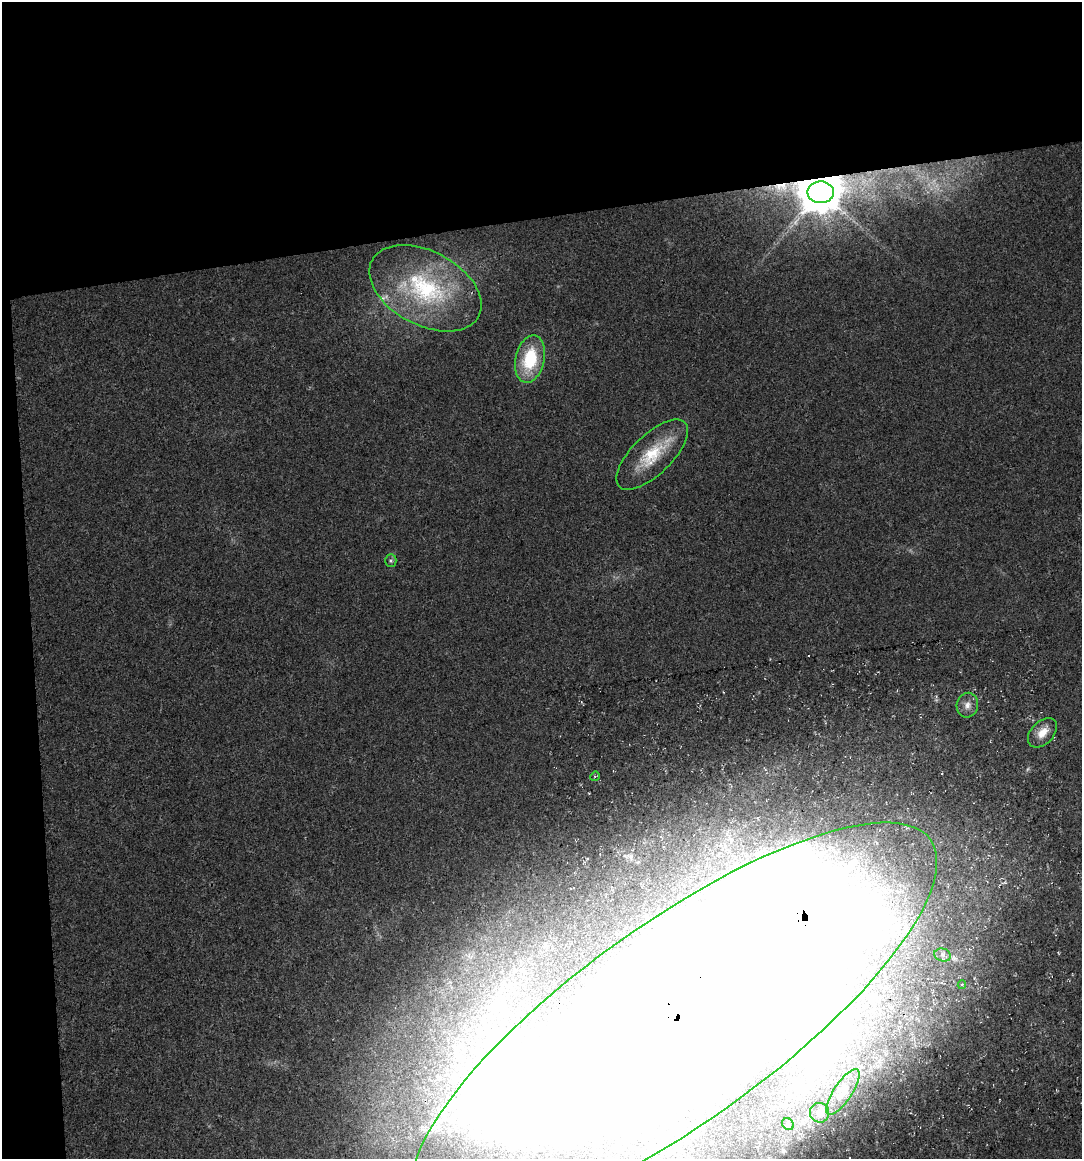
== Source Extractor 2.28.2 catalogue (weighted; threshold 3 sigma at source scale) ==
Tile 1 of 2 x 2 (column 1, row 1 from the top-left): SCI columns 28-1107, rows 1158-2314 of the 2202 x 2314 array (HDU 1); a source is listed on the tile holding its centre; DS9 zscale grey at full resolution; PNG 1084 x 1161 px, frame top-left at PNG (2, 2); each listed source drawn as its Kron ellipse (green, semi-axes under 4 px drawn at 4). Shown black and unused: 21% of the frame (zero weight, under 3 of 5 exposures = <1% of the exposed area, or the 3 px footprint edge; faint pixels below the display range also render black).
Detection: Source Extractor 2.28.2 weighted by HDU 2 'WHT'; one run over the whole footprint, this tile lists its part. Background 0.0126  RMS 0.0034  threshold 0.0154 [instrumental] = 3 sigma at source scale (4.5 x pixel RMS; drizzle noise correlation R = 1.50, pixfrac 1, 0.0396/0.0396 arcsec/px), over >= 5 px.
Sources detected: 20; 2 inside a brighter object's white glare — neither listed nor drawn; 4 inside a brighter listed object's ellipse — not listed separately; the other 14 listed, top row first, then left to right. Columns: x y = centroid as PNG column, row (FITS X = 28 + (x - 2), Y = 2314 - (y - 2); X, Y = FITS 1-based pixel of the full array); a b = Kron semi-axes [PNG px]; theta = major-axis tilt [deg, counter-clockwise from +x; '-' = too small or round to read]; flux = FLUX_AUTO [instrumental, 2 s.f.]
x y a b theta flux
821 192 13 11 -2 1400
425 288 60 37 -28 43
530 359 24 14 78 18
652 455 46 20 44 15
391 560 6 5 - 0.62
967 705 12 10 79 2.5
1042 733 17 11 46 4.7
595 776 5 4 - 0.39
943 955 8 6 -14 1.1
962 985 4 4 - 0.42
674 1024 316 99 36 4400
843 1092 27 9 56 4.3
819 1113 10 9 - 1.6
788 1124 6 5 - 0.59
Overlapping masked pixels (flux is a lower limit): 2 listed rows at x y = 821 192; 674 1024
Isophote crosses this tile's border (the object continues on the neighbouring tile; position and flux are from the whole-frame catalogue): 1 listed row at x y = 674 1024